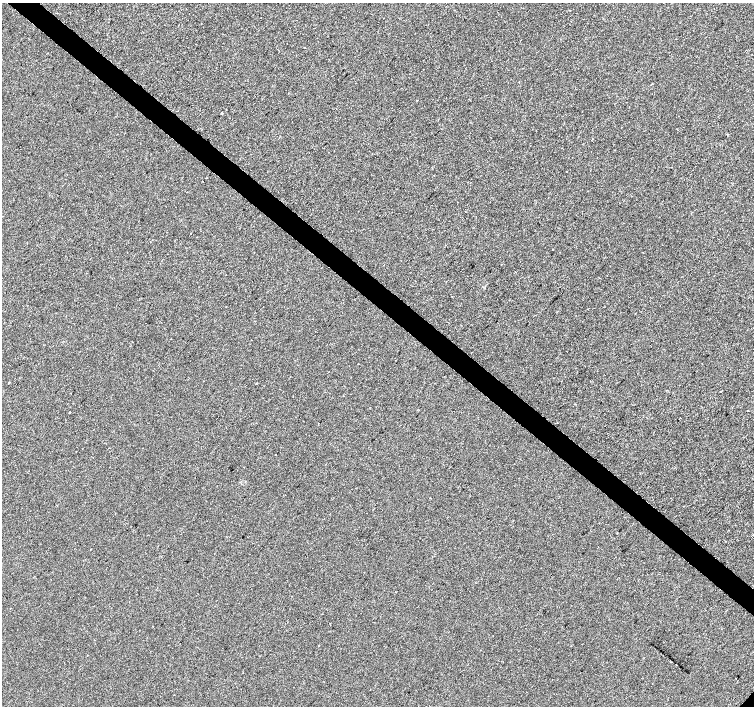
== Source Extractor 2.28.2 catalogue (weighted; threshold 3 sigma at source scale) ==
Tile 11 of 4 x 4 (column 3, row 3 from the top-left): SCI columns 3005-4507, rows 1575-2981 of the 6014 x 6028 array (HDU 1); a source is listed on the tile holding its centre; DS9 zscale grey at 2 x 2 block average (1 PNG px = mean of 2 x 2 image px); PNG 756 x 708 px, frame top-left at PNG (2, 3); no overlay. Shown black and unused: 4% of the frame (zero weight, under 2 of 3 exposures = <1% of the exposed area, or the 3 px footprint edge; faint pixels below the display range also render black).
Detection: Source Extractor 2.28.2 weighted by HDU 2 'WHT'; one run over the whole footprint, this tile lists its part. Background -4.46e-04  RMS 0.0042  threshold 0.0187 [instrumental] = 3 sigma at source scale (4.5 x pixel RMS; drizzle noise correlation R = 1.50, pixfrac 1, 0.0396/0.0396 arcsec/px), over >= 5 px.
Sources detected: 18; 4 cosmic-ray / hot-pixel residue — not listed; the other 14 listed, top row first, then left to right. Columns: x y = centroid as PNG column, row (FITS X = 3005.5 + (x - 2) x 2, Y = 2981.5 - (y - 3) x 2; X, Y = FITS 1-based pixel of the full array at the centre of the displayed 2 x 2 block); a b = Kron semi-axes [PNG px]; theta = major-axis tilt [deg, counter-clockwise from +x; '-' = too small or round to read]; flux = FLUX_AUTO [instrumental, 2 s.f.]
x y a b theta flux
570 10 2 2 - 0.57
304 48 2 2 - 3.3
177 111 2 2 - 0.42
567 171 2 2 - 4
203 181 2 2 - 0.54
132 342 2 2 - 0.72
8 383 2 2 - 0.58
721 391 2 2 - 0.55
748 411 2 2 - 0.41
70 412 2 2 - 2.1
276 454 2 2 - 0.87
87 655 2 2 - 1
676 665 2 2 - 0.51
735 678 2 2 - 0.57
Diffuse or blended objects may show on this block-average render without a row.